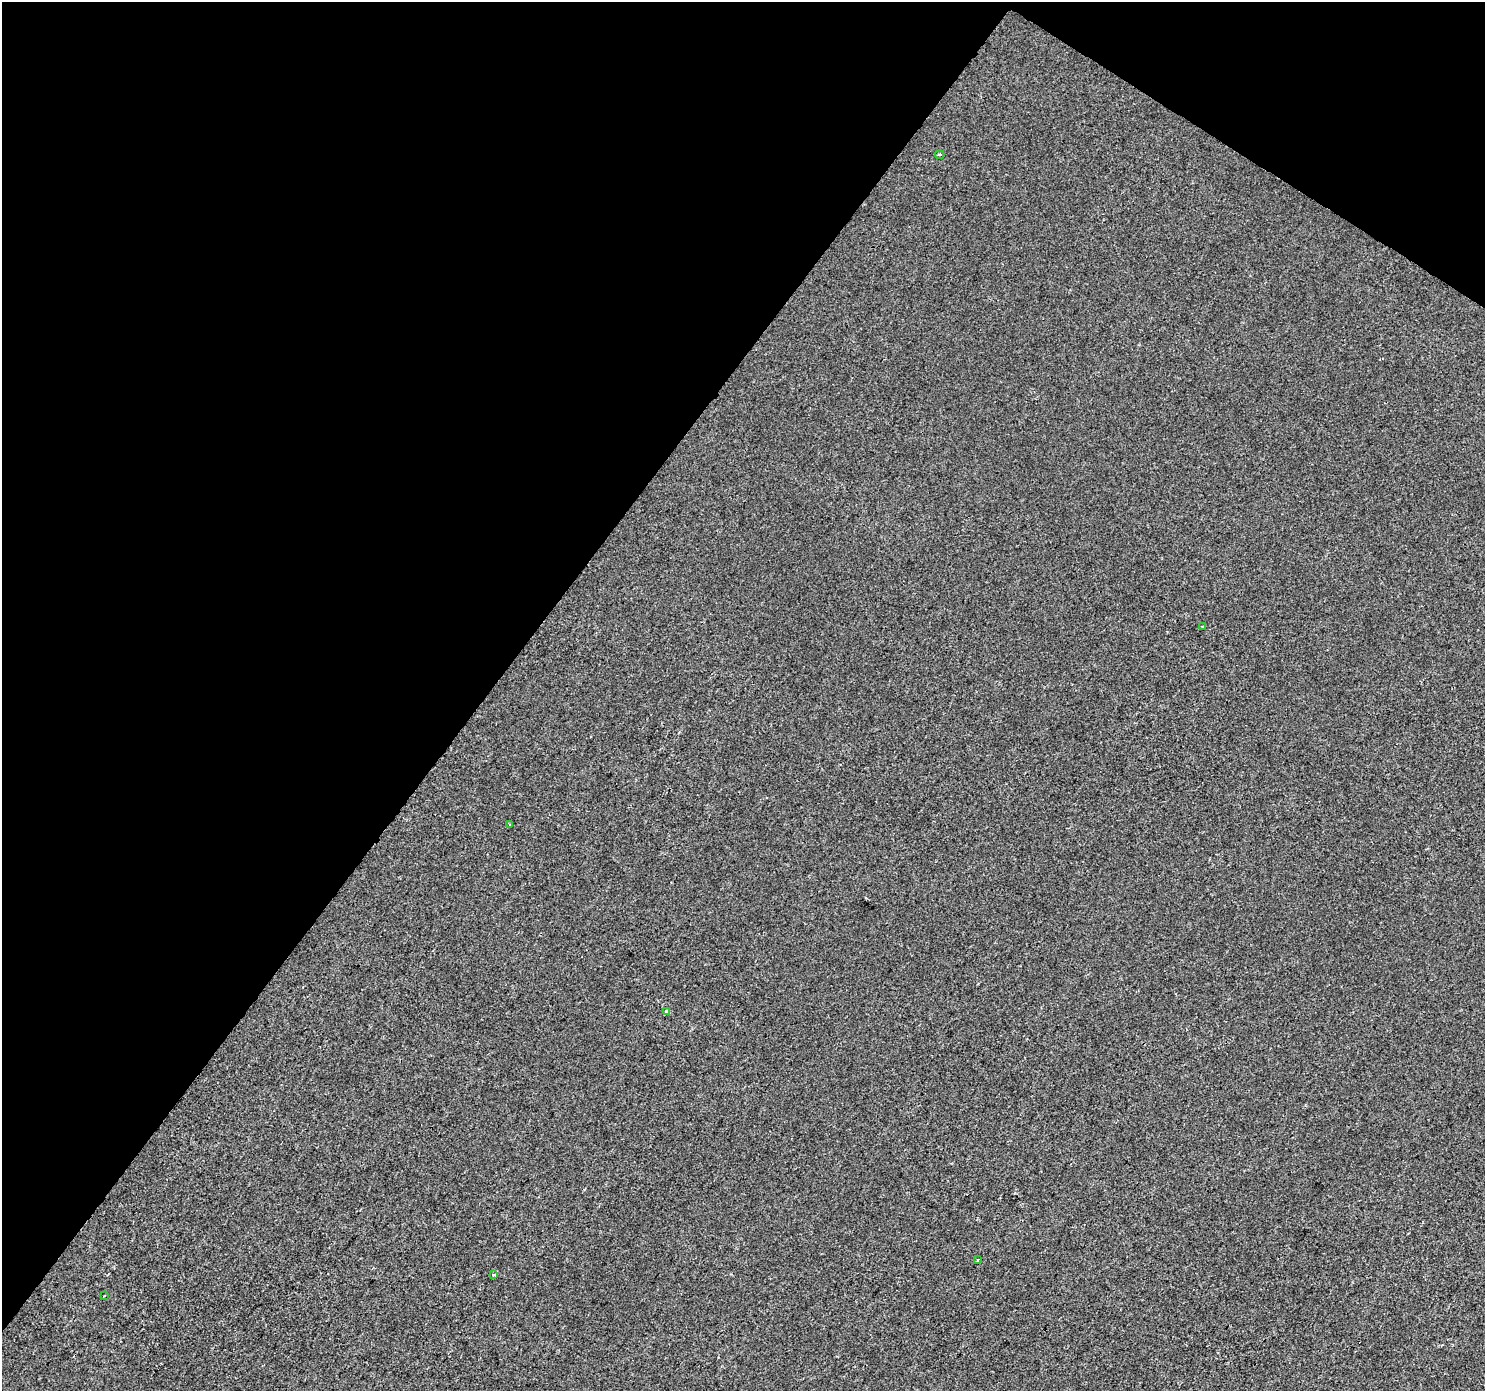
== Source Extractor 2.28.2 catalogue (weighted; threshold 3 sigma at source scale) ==
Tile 2 of 4 x 4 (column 2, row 1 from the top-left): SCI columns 1483-2965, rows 4351-5739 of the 5936 x 5989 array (HDU 1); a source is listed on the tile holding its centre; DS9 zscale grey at full resolution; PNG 1487 x 1393 px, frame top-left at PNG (2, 2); each listed source drawn as its Kron ellipse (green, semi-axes under 4 px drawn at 4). Shown black and unused: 36% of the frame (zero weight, under 2 of 3 exposures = <1% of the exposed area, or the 3 px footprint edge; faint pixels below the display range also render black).
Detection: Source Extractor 2.28.2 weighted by HDU 2 'WHT'; one run over the whole footprint, this tile lists its part. Background 4.00e-04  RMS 0.0042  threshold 0.019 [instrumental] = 3 sigma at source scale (4.5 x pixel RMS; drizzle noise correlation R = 1.50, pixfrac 1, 0.0396/0.0396 arcsec/px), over >= 5 px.
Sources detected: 7; all 7 listed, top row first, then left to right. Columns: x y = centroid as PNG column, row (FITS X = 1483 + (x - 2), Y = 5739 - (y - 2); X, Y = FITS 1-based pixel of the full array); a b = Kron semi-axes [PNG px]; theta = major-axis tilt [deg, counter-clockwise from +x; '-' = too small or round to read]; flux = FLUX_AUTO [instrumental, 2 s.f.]
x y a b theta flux
940 154 5 3 - 0.45
1202 626 3 2 - 0.5
510 824 3 2 - 0.36
666 1012 4 3 - 0.95
978 1260 3 3 - 1
494 1274 4 3 - 0.84
104 1296 2 2 - 0.37